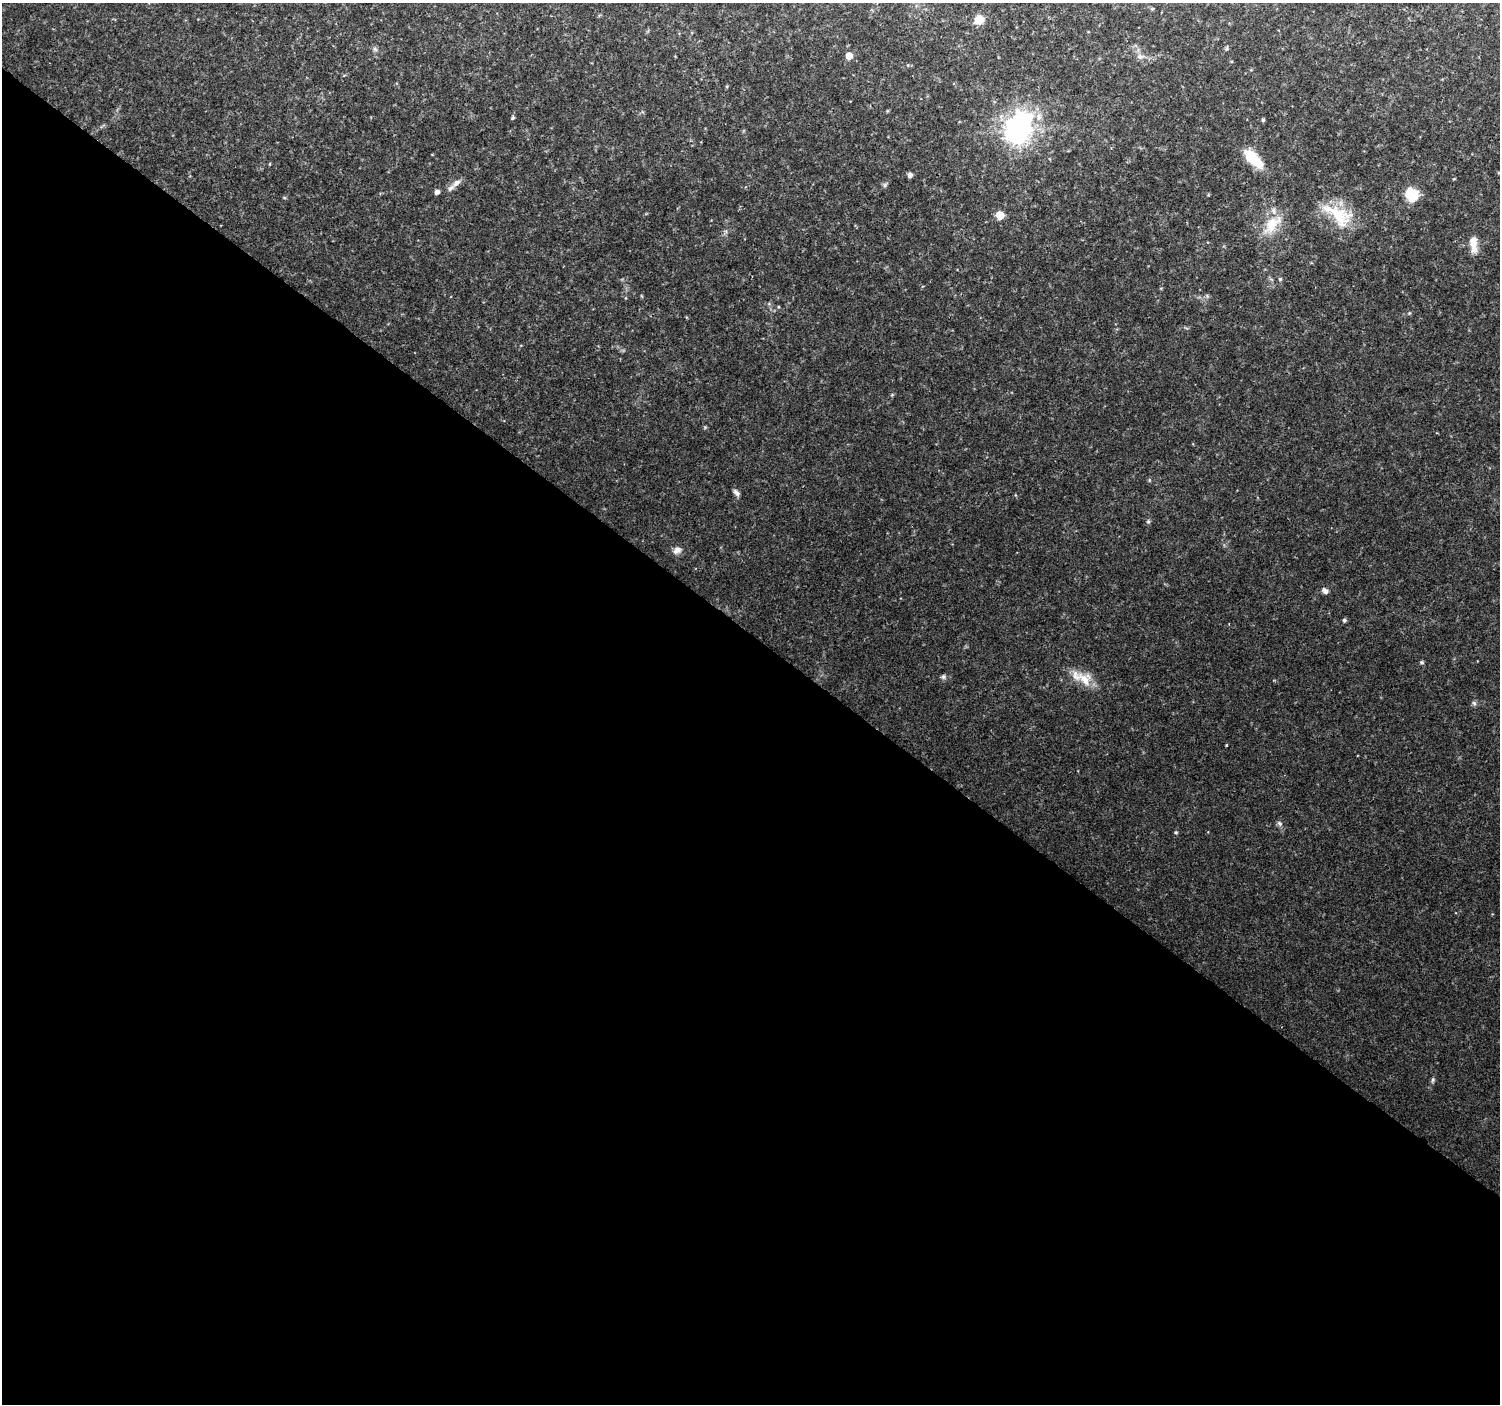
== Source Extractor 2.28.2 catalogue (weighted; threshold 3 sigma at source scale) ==
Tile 14 of 4 x 4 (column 2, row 4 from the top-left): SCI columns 1505-3002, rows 240-1641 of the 5997 x 6023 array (HDU 1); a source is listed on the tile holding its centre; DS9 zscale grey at full resolution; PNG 1502 x 1406 px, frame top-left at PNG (2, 3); no overlay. Shown black and unused: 55% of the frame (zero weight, under 2 of 3 exposures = <1% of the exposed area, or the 3 px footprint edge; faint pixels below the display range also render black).
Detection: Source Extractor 2.28.2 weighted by HDU 2 'WHT'; one run over the whole footprint, this tile lists its part. Background 0.111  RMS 0.0084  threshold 0.0379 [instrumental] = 3 sigma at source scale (4.5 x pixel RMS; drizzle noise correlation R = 1.50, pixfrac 1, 0.0396/0.0396 arcsec/px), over >= 5 px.
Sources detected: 36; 2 inside a brighter listed object's ellipse — not listed separately; the other 34 listed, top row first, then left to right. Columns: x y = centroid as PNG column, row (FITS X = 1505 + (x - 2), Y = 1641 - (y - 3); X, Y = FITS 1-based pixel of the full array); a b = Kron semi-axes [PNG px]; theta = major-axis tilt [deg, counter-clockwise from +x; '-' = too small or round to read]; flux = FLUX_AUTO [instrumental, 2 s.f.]
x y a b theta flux
1152 9 5 4 - 1
979 19 10 9 - 9.3
1227 48 6 4 72 1
375 49 7 5 -46 1.8
849 56 5 5 - 10
1140 56 8 7 - 3.1
513 118 5 4 - 1.2
1263 120 5 4 - 1.3
1018 130 11 9 70 670
432 155 3 2 - 0.79
1253 158 24 10 -44 26
910 175 5 5 - 2.6
456 183 13 7 41 4.6
885 185 7 5 47 1.6
437 192 6 5 - 2.8
1412 194 8 8 - 41
1000 215 5 5 - 23
1338 215 38 23 -37 35
1273 224 32 16 44 21
1473 243 21 8 -86 9.6
1280 279 5 5 - 1.1
736 492 10 6 -49 2.6
1148 521 6 5 - 1.4
677 550 11 8 29 4.5
1325 591 8 6 -48 3
1344 620 5 4 - 1.7
1422 662 6 4 -21 1.2
943 676 6 6 - 1.9
1085 680 19 15 -78 14
1474 703 7 6 - 1.8
1226 745 3 2 - 0.72
1280 823 8 6 -46 2.1
1176 832 5 4 - 0.97
1433 1079 8 4 60 1.5